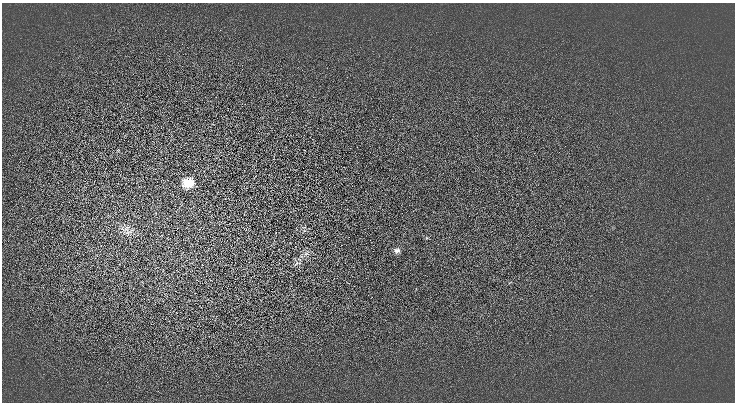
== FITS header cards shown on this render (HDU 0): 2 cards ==
NAXIS1  =                  733
NAXIS2  =                  400

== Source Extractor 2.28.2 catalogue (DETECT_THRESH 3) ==
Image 733 x 400 px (HDU 0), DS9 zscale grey, 1 PNG px = 1 image px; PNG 737 x 404 px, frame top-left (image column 1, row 400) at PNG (2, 3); no overlay
Background -0.0656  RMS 3.2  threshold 9.75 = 3 sigma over >= 5 px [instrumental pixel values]
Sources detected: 6; all 6 listed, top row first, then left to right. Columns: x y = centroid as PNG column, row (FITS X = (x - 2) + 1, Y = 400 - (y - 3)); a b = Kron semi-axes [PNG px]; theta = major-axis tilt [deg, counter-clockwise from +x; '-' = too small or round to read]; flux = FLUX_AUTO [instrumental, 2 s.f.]
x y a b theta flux
118 150 6 3 71 210
188 183 12 11 - 3300
127 228 19 11 18 2400
397 250 8 7 - 880
306 254 11 6 45 1100
297 263 15 6 20 1100